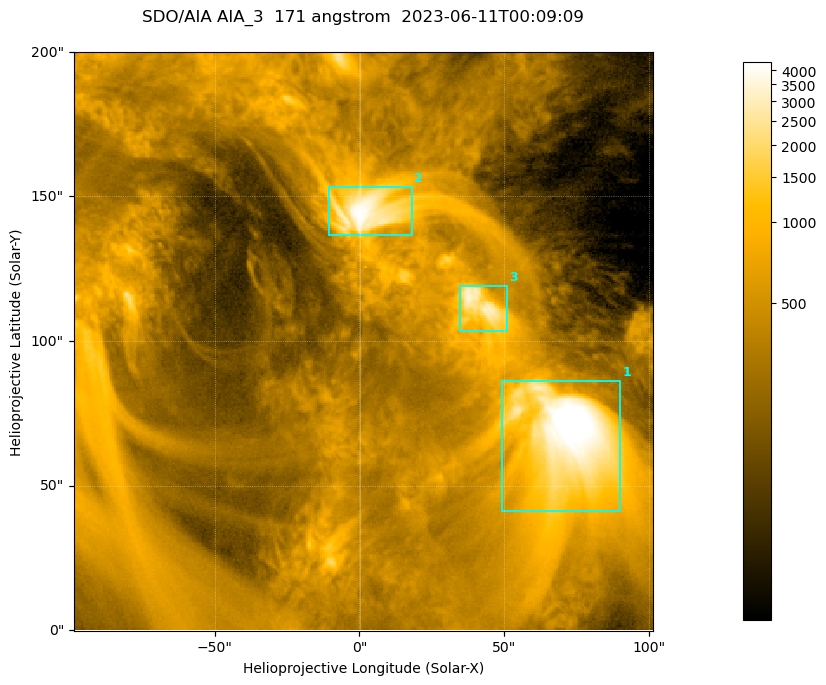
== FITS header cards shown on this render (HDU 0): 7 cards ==
TELESCOP= 'SDO/AIA '           / For AIA: SDO/AIA
INSTRUME= 'AIA_3   '           / For AIA: AIA_ATA1, AIA_ATA2, AIA_ATA3 or AIA_AT
WAVELNTH=                  171 / [angstrom] Wavelength
WAVEUNIT= 'angstrom'           / Wavelength unit: angstrom
DATE-OBS= '2023-06-11T00:09:09.350' / [ISO] Date when observation started; ISO 8
CTYPE1  = 'HPLN-TAN'           / CTYPE1; Typically HPLN
CTYPE2  = 'HPLT-TAN'           / CTYPE2; Typically HPLT

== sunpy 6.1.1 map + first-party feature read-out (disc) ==
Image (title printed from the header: SDO/AIA AIA_3  171 angstrom  2023-06-11T00:09:09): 334 x 334 px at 0.599 arcsec/px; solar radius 945 arcsec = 1577 px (partial field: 1.4% of the solar disc is inside the frame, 100% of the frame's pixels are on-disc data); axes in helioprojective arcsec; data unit not stated in the header (colour bar unlabelled)
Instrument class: DISC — disc imager (sunpy class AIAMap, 171 A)
Bright regions (active regions / flare kernels): reference = the on-disc median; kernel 3 px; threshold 5 sigma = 1100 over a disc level ~358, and >= 1.15x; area >= 111 px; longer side >= 4 px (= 2.4 arcsec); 3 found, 3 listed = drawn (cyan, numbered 1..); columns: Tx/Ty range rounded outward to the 2 arcsec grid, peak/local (2 s.f.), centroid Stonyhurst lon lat
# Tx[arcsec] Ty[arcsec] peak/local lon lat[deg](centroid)
1 48..90 40..86 16 +4 +4
2 -12..18 136..154 12 +0 +9
3 34..52 102..120 9.4 +3 +7